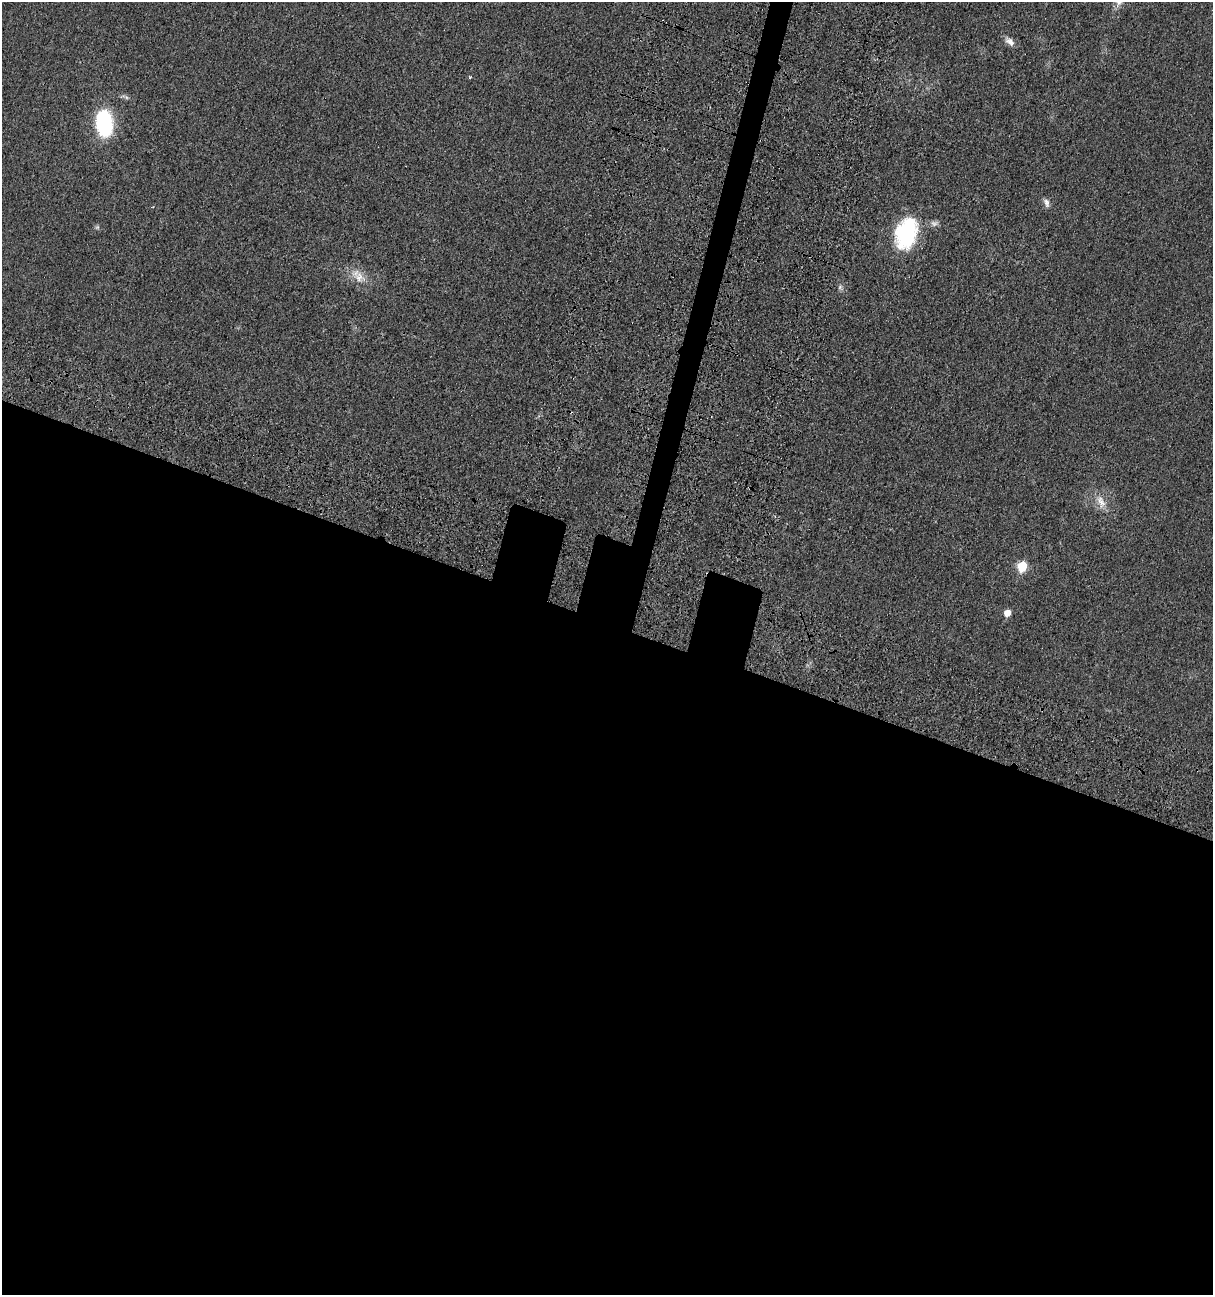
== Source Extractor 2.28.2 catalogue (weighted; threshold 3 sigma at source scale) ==
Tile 14 of 4 x 4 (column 2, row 4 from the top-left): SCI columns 1635-2845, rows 175-1467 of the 5538 x 5518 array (HDU 1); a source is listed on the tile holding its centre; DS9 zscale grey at full resolution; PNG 1215 x 1297 px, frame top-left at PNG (2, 2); no overlay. Shown black and unused: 54% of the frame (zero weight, under 3 of 4 exposures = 11% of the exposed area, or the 3 px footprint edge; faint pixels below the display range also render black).
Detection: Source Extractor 2.28.2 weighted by HDU 2 'WHT'; one run over the whole footprint, this tile lists its part. Background 0.0292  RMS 0.0053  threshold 0.024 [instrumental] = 3 sigma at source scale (4.5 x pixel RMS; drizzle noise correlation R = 1.50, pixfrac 1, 0.05/0.05 arcsec/px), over >= 5 px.
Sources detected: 13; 1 too faint to see at this stretch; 1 cosmic-ray / hot-pixel residue — not listed; the other 11 listed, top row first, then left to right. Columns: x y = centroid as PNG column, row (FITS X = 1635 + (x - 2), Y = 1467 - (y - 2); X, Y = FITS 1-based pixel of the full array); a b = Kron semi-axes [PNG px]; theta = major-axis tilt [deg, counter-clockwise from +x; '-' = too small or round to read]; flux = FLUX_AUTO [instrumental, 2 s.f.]
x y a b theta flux
1119 2 16 9 85 4
1010 41 13 7 -36 3.2
104 123 27 16 -83 43
1046 203 13 7 -75 2.2
97 227 7 5 44 0.92
906 233 32 21 73 48
359 277 19 14 -58 7.4
840 287 7 4 46 1.1
1101 502 21 10 -67 6.2
1022 567 6 6 - 22
1007 613 6 5 - 5.8
Isophote crosses this tile's border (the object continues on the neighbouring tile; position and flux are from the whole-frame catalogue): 1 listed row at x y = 1119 2